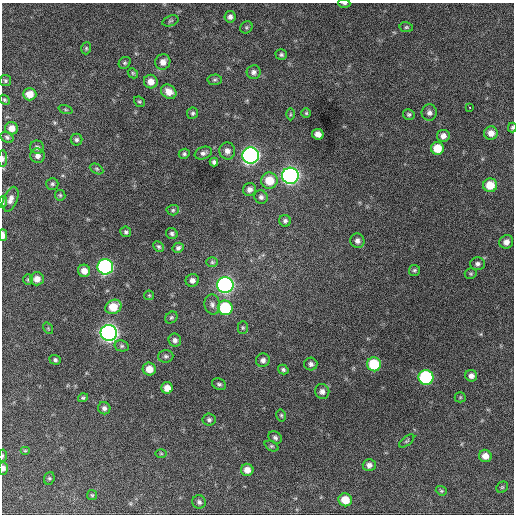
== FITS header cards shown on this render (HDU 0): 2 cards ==
NAXIS1  =                  512 / Axis length
NAXIS2  =                  512 / Axis length

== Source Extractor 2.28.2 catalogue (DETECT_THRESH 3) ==
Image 512 x 512 px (HDU 0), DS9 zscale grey, 1 PNG px = 1 image px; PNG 516 x 516 px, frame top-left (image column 1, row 512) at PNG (2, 3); each listed source drawn as its Kron ellipse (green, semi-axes under 4 px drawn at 4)
Background 767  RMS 28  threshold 83.1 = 3 sigma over >= 5 px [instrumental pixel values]
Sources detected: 113; all 113 listed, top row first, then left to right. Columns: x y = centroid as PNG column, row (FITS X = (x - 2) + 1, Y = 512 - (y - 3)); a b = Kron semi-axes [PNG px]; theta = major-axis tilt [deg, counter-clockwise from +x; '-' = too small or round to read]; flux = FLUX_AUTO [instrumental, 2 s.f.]
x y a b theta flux
344 4 6 3 -3 2900
230 17 5 5 - 6500
170 21 8 5 19 3600
246 27 6 5 - 3200
406 27 7 5 -12 3200
86 48 6 4 71 2600
281 55 6 5 - 3800
163 62 8 7 - 12000
125 63 6 5 - 3000
254 72 7 7 - 6600
133 73 5 4 - 2400
215 80 7 5 3 3300
5 81 5 5 - 3100
151 82 7 6 - 16000
169 92 8 6 -33 16000
30 94 6 6 - 21000
4 100 6 4 -41 2500
139 102 6 5 - 2700
469 107 3 2 - 2600
65 110 7 3 -19 2200
193 113 5 5 - 3600
306 113 5 5 - 2400
429 113 8 7 - 7100
290 114 6 4 89 2300
409 114 6 5 - 3600
512 127 5 3 - 2300
12 128 6 6 - 15000
491 133 7 6 - 13000
318 134 6 5 - 12000
443 136 6 6 - 9600
7 137 7 5 -29 3900
77 140 6 6 - 4300
37 147 7 6 - 5400
437 148 6 6 - 34000
227 151 8 7 - 9900
203 153 9 6 20 6200
184 154 6 5 - 3600
251 155 8 8 - 760000
37 156 7 7 - 9000
3 159 8 4 89 4200
214 162 4 4 - 4500
97 169 7 4 -27 3100
290 176 8 8 - 780000
269 181 8 8 - 40000
52 184 6 6 - 3600
490 185 7 7 - 37000
250 189 7 6 - 8300
60 195 5 5 - 2600
261 197 7 6 - 5400
11 199 13 7 69 10000
3 202 6 3 87 3600
173 210 6 5 - 3300
285 221 6 5 - 5000
126 232 5 5 - 4100
172 233 6 5 - 4200
3 235 6 3 -88 9900
357 241 7 7 - 7700
506 242 7 6 - 9800
159 247 6 4 -44 3600
178 248 6 5 - 5500
212 262 6 5 - 2900
477 264 7 6 - 5300
105 267 8 7 - 400000
414 270 5 5 - 3300
84 271 6 6 - 14000
471 274 6 5 - 2700
37 279 7 6 - 13000
28 280 5 5 - 2600
192 280 7 6 - 8000
225 285 8 8 - 620000
149 295 5 5 - 2400
212 304 10 8 -80 7800
113 307 8 6 27 36000
225 308 7 7 - 110000
171 317 7 5 37 3300
48 328 6 4 -56 2100
243 328 6 5 - 3000
109 333 8 8 - 920000
175 340 6 6 - 6800
122 346 7 5 -13 3900
166 356 7 6 - 4300
55 360 5 5 - 4000
263 360 7 6 - 7100
311 364 6 6 - 5800
374 364 7 7 - 81000
149 369 6 6 - 20000
283 370 5 4 - 3800
471 376 6 5 - 8400
426 377 7 7 - 230000
219 384 7 5 -26 4200
167 388 6 6 - 15000
322 391 7 7 - 7900
460 397 5 5 - 2300
83 398 5 4 - 3000
104 408 6 6 - 5600
281 415 6 4 -75 2900
209 420 6 6 - 4500
275 438 7 5 -35 4600
407 441 9 4 38 3200
271 446 7 5 -26 3000
25 451 5 4 - 2100
161 453 6 3 0 1900
3 456 6 3 82 2100
485 456 6 6 - 15000
369 465 6 6 - 8200
3 468 6 4 -89 6200
247 470 6 6 - 16000
49 478 6 5 - 3200
502 487 6 5 - 2900
441 491 6 4 -21 2400
92 495 5 5 - 2400
345 500 7 6 - 33000
199 502 7 6 - 5200
At the frame edge (FLAGS 8, measured only in part): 7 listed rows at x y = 344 4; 512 127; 3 159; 3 202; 3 235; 3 456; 3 468